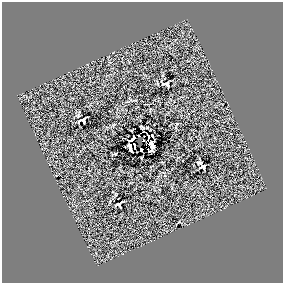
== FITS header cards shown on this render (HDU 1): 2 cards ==
NAXIS1  =                  281 /
NAXIS2  =                  281 /

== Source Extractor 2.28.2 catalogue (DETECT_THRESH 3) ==
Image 281 x 281 px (HDU 1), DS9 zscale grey, 1 PNG px = 1 image px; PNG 285 x 285 px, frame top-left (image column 1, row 281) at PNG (2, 2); no overlay
Background 0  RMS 16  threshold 48.4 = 3 sigma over >= 5 px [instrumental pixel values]
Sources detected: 15; all 15 listed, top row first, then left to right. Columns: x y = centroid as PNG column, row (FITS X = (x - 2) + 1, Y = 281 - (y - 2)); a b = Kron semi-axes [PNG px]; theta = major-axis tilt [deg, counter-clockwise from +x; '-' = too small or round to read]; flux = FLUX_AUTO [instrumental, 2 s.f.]
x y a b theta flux
166 84 10 6 -1 3200
83 120 7 4 26 2000
142 127 5 2 - 1200
153 136 3 2 - 1400
148 137 5 2 - 3200
132 139 7 3 46 1900
144 140 3 2 - 1400
151 143 11 5 84 1200
134 146 6 2 -82 1700
130 147 8 3 -76 3600
152 147 6 3 -89 3800
141 150 3 2 - 1200
199 163 4 3 - 1500
203 167 5 4 - 1800
119 204 7 4 30 1500